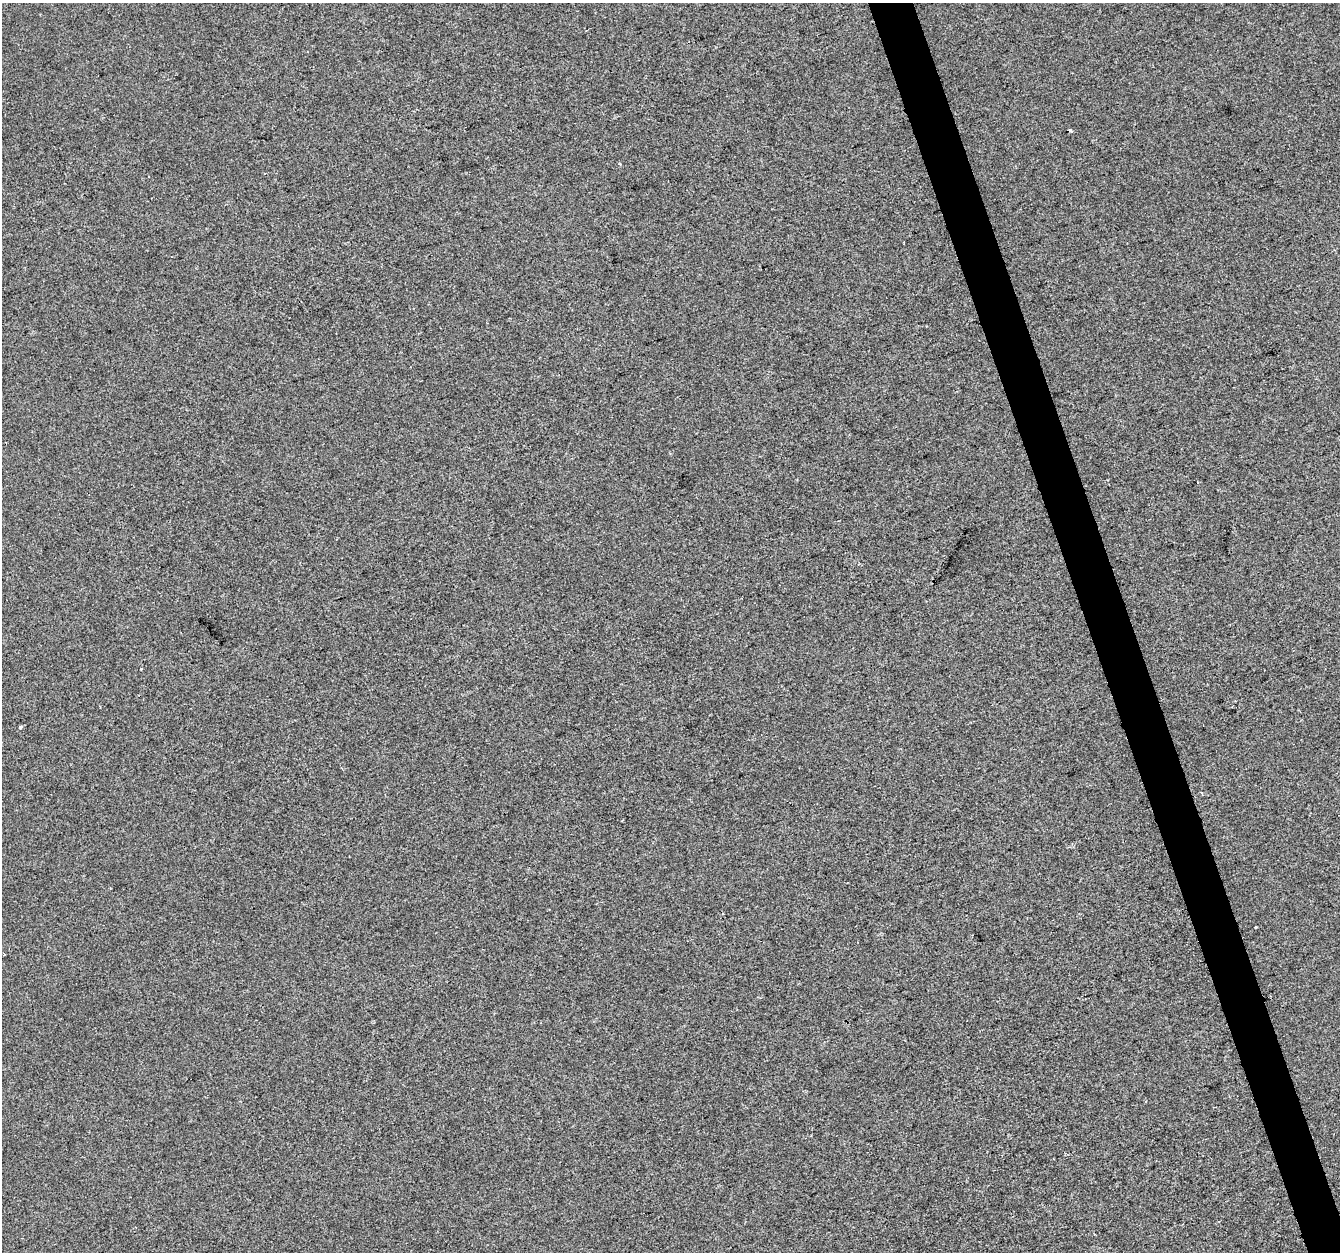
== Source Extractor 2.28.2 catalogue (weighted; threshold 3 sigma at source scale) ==
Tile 6 of 4 x 4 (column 2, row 2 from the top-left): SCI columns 1339-2676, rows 2613-3862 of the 5352 x 5172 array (HDU 1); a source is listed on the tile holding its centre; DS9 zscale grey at full resolution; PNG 1342 x 1254 px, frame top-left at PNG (2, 3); no overlay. Shown black and unused: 3% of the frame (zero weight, under 2 of 3 exposures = <1% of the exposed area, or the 3 px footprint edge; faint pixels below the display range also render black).
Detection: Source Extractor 2.28.2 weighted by HDU 2 'WHT'; one run over the whole footprint, this tile lists its part. Background 7.22e-04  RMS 0.0058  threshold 0.026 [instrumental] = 3 sigma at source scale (4.5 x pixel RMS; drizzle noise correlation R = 1.50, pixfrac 1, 0.0396/0.0396 arcsec/px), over >= 5 px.
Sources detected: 6; all 6 listed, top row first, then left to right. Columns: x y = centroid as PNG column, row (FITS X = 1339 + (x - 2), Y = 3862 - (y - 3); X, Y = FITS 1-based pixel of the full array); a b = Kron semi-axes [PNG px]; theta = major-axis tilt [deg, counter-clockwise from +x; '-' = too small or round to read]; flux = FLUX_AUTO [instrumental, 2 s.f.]
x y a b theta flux
1070 130 3 3 - 2.2
619 164 4 3 - 0.72
1198 482 2 2 - 0.71
20 727 3 3 - 3.1
1202 793 3 3 - 1.5
1256 927 2 2 - 0.52